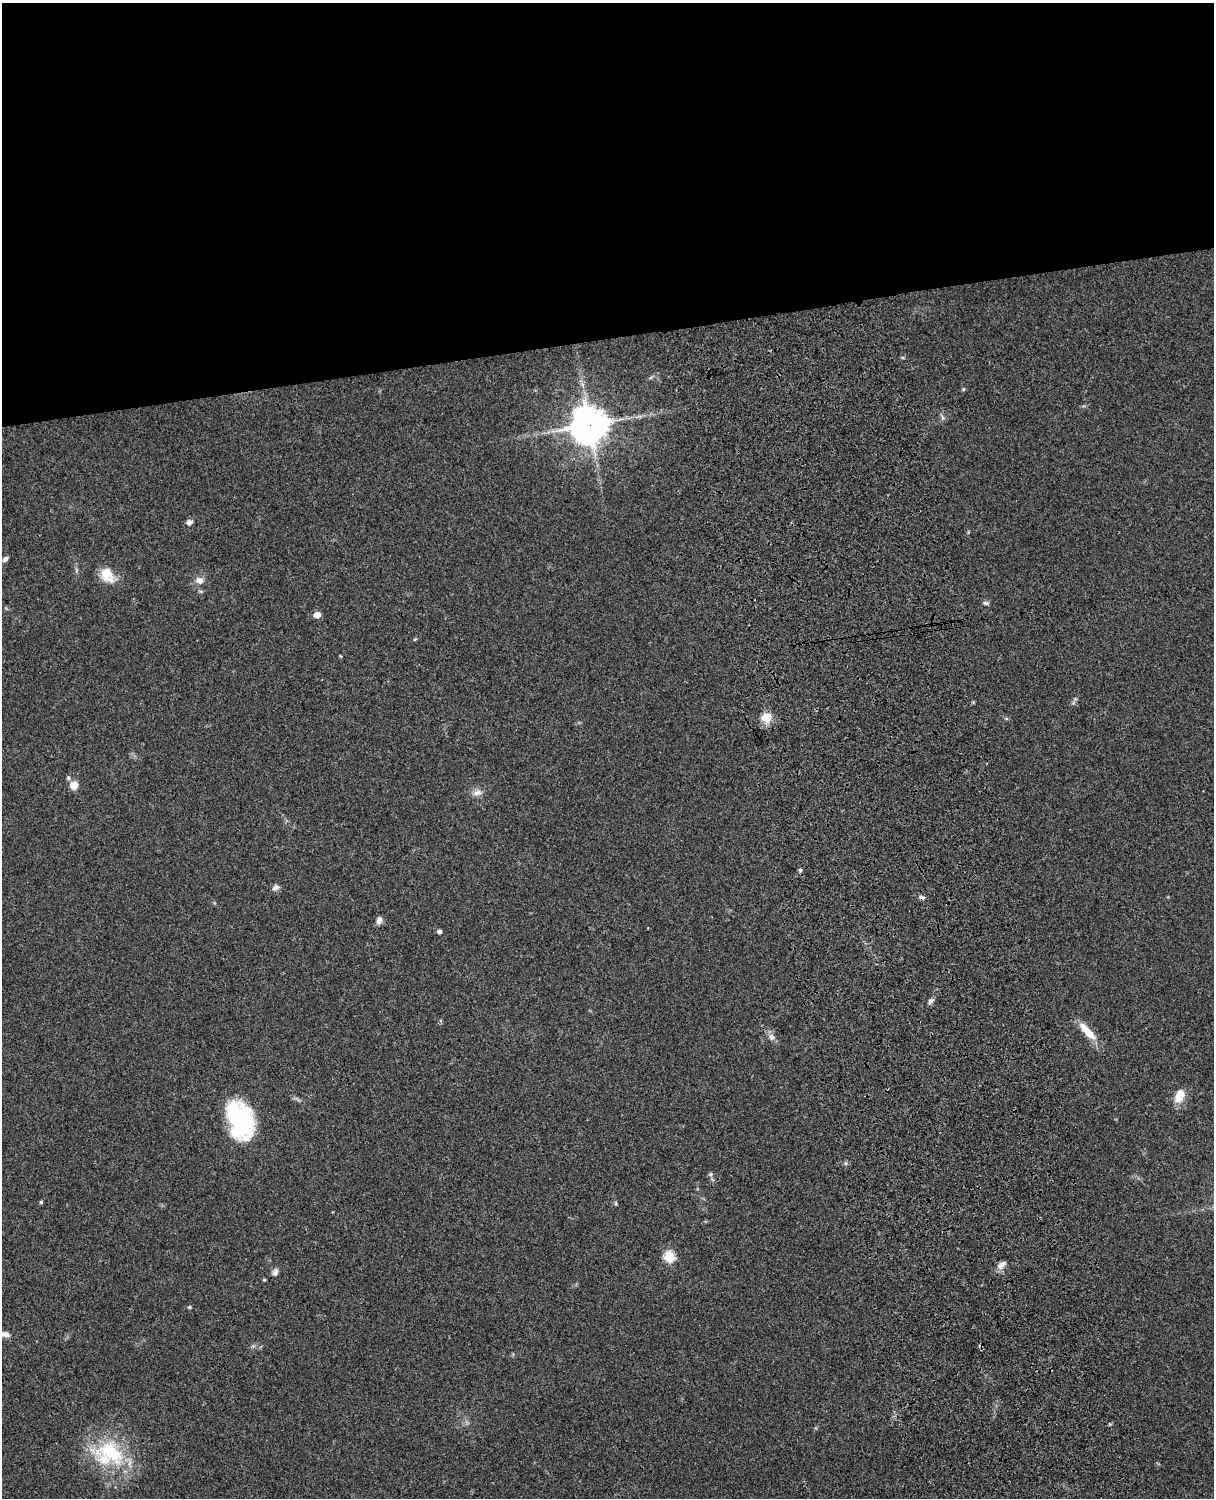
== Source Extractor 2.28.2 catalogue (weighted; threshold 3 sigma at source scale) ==
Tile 2 of 4 x 3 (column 2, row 1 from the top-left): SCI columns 1333-2544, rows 3268-4763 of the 5088 x 4927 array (HDU 1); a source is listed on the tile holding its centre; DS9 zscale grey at full resolution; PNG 1216 x 1500 px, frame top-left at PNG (2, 3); no overlay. Shown black and unused: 23% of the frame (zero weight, under 3 of 4 exposures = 6% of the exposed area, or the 3 px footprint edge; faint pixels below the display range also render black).
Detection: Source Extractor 2.28.2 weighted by HDU 2 'WHT'; one run over the whole footprint, this tile lists its part. Background 0.0917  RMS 0.0062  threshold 0.0277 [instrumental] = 3 sigma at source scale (4.5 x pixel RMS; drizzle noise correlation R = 1.50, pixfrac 1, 0.05/0.05 arcsec/px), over >= 5 px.
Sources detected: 37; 1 inside a brighter object's white glare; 1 cosmic-ray / hot-pixel residue — not listed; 3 inside a brighter listed object's ellipse — not listed separately; the other 32 listed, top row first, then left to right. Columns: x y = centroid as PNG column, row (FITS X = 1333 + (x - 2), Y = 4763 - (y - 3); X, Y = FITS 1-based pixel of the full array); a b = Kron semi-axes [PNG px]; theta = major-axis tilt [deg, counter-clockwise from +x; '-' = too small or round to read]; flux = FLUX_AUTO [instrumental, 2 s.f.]
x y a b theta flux
963 389 6 4 90 0.66
942 417 7 4 -71 1.2
589 425 12 12 - 1300
189 522 8 6 20 2.1
5 559 8 5 45 1.8
106 574 18 15 86 9.5
200 580 11 9 -38 3.8
986 603 8 5 -2 1.3
317 615 5 5 - 6.8
415 639 5 3 - 0.58
766 717 5 5 - 30
74 785 9 9 - 5.5
477 793 14 8 6 3.5
800 870 5 5 - 0.98
276 887 11 7 28 2
922 897 8 6 -19 1.7
379 920 10 7 69 2.2
439 931 5 4 - 1.9
930 1001 8 6 53 1.7
1087 1031 30 8 -47 10
772 1037 9 8 - 2.7
1179 1095 16 10 65 8.8
237 1118 40 23 -56 65
711 1174 6 4 71 0.93
41 1202 4 4 - 0.99
669 1257 6 5 - 41
1002 1265 13 7 41 3.3
275 1272 9 7 57 2.1
264 1280 4 4 - 0.65
189 1307 5 4 - 0.89
5 1334 12 6 -13 3.4
110 1452 48 28 -21 46
Overlapping masked pixels (flux is a lower limit): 2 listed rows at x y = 589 425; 922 897
Isophote crosses this tile's border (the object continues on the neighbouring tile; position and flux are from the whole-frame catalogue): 1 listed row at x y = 5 1334